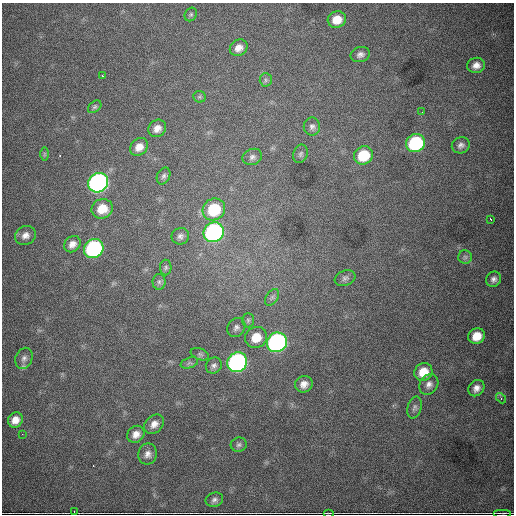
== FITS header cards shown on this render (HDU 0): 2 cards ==
NAXIS1  =                  512
NAXIS2  =                  512

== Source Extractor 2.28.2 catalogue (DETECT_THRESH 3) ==
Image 512 x 512 px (HDU 0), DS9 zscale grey, 1 PNG px = 1 image px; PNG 516 x 516 px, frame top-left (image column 1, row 512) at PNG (2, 3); each listed source drawn as its Kron ellipse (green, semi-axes under 4 px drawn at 4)
Background 5950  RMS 79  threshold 236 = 3 sigma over >= 5 px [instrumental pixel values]
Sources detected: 61; all 61 listed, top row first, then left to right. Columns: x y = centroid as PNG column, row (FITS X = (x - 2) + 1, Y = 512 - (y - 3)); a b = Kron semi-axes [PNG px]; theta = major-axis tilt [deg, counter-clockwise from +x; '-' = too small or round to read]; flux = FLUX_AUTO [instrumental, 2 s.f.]
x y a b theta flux
191 14 7 5 57 9.7e+03
337 19 9 8 - 7.7e+04
239 48 9 8 - 3.9e+04
360 54 10 7 13 2.1e+04
476 65 9 7 13 3.6e+04
102 76 3 2 - 4.5e+03
266 80 6 6 - 1.2e+04
199 97 6 5 - 1.0e+04
95 107 7 5 41 1.1e+04
422 112 2 2 - 2.9e+03
312 127 9 8 - 2.0e+04
157 128 9 8 - 3.7e+04
416 143 10 9 - 5.5e+05
461 145 9 8 - 2.2e+04
139 147 10 8 42 4.7e+04
44 154 7 4 90 8.6e+03
301 154 9 7 69 1.4e+04
363 155 10 9 - 1.9e+05
252 157 10 8 20 2.1e+04
164 176 9 6 65 1.5e+04
98 183 10 9 - 2.1e+06
102 209 11 9 23 9.1e+04
214 209 11 10 - 2.7e+05
490 219 3 2 - 3.6e+03
214 232 10 9 - 1.4e+06
25 235 11 9 29 3.5e+04
180 236 9 8 - 2.1e+04
72 244 9 7 41 3.5e+04
94 249 10 9 - 9.5e+05
465 257 7 7 - 1.3e+04
166 267 8 5 90 1.2e+04
345 278 11 7 20 1.8e+04
494 279 8 7 - 2.1e+04
159 282 8 6 89 1.4e+04
272 297 9 6 55 1.7e+04
248 320 7 6 - 1.2e+04
236 327 10 8 54 2.0e+04
477 336 8 7 - 8.3e+04
256 337 11 10 - 9.2e+04
277 342 10 9 - 1.8e+06
200 354 9 5 -21 1.3e+04
24 358 11 8 66 2.3e+04
237 362 10 9 - 1.8e+06
189 363 9 5 18 1.3e+04
214 365 8 7 - 1.9e+04
423 372 9 8 - 8.8e+04
304 384 9 8 - 3.7e+04
429 384 11 9 55 2.9e+04
476 388 9 7 47 3.1e+04
501 398 6 4 -48 8.3e+03
415 408 11 7 72 1.7e+04
15 420 8 7 - 4.5e+04
154 424 11 8 43 3.6e+04
22 434 3 2 - 6.3e+03
136 434 9 8 - 3.8e+04
239 445 8 7 - 1.5e+04
148 454 10 9 - 3.0e+04
214 500 9 7 21 1.9e+04
74 512 3 2 - 6.5e+03
328 513 5 2 - 5.6e+03
502 513 9 2 0 1.0e+04